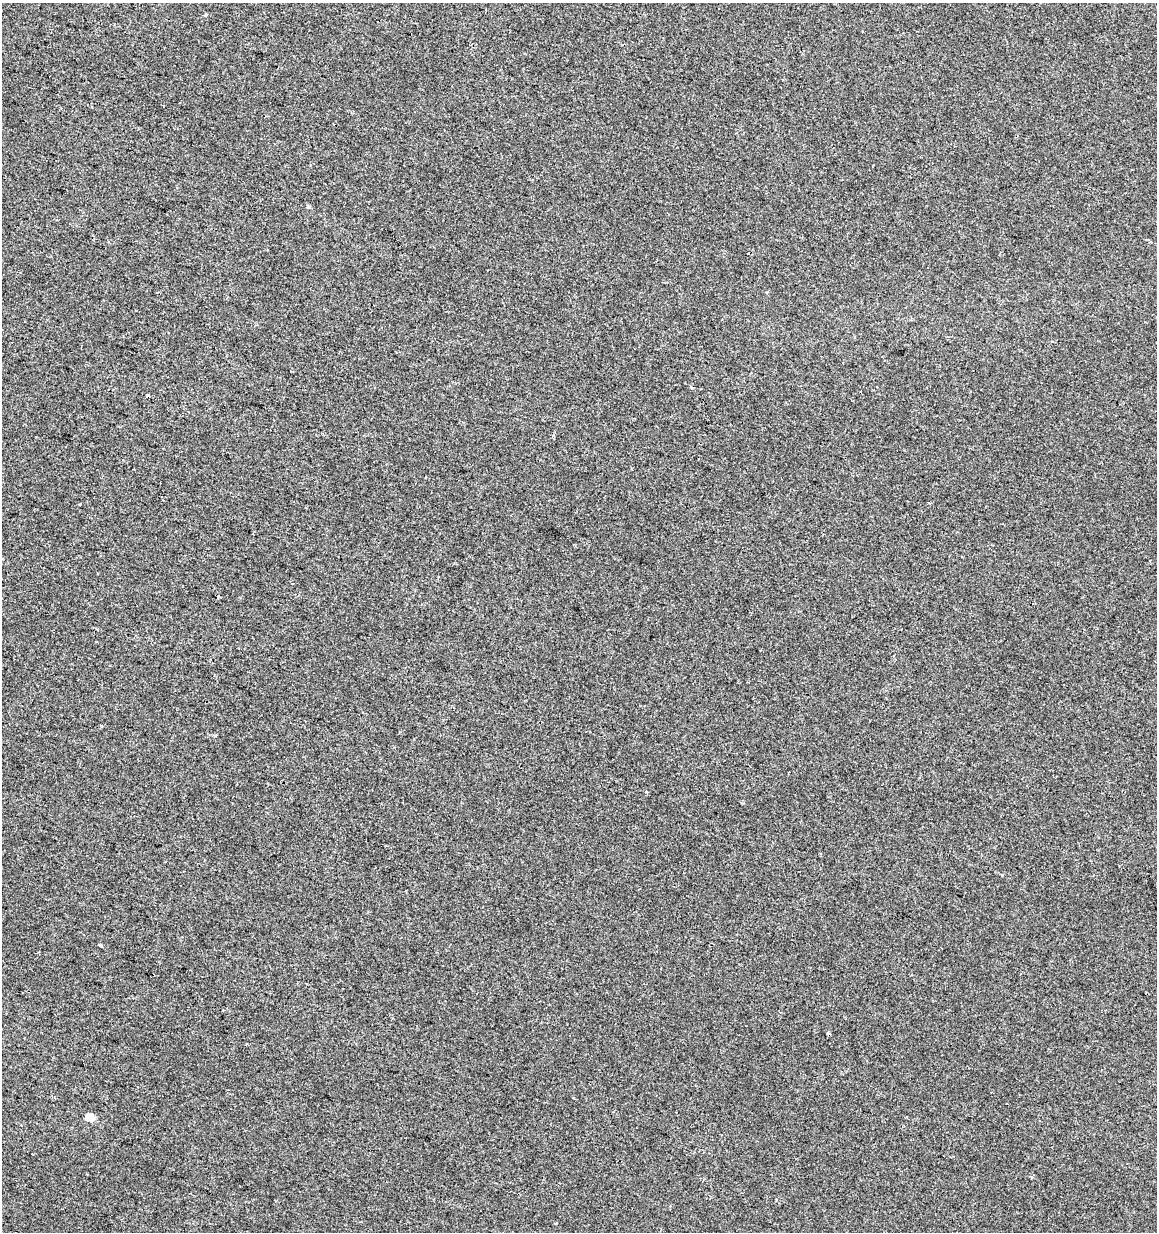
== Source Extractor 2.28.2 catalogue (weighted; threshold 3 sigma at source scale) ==
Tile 11 of 4 x 4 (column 3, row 3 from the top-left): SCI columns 2596-3750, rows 1231-2460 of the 5130 x 4927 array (HDU 1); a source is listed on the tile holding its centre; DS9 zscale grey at full resolution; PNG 1159 x 1234 px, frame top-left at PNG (2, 3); no overlay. Shown black and unused: <1% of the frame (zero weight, under 2 of 3 exposures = <1% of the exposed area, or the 3 px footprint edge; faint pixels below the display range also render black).
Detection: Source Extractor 2.28.2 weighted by HDU 2 'WHT'; one run over the whole footprint, this tile lists its part. Background 2.04e-04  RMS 0.0042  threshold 0.019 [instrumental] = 3 sigma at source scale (4.5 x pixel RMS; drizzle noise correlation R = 1.50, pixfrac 1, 0.0396/0.0396 arcsec/px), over >= 5 px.
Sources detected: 7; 2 cosmic-ray / hot-pixel residue — not listed; the other 5 listed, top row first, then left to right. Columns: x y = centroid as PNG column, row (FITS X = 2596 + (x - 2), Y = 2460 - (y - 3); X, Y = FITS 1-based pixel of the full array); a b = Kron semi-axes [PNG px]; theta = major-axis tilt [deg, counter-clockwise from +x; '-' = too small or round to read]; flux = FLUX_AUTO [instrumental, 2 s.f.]
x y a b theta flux
205 15 4 3 - 0.65
308 207 3 3 - 2.2
218 597 4 3 - 0.86
646 792 3 3 - 0.87
90 1118 5 5 - 11